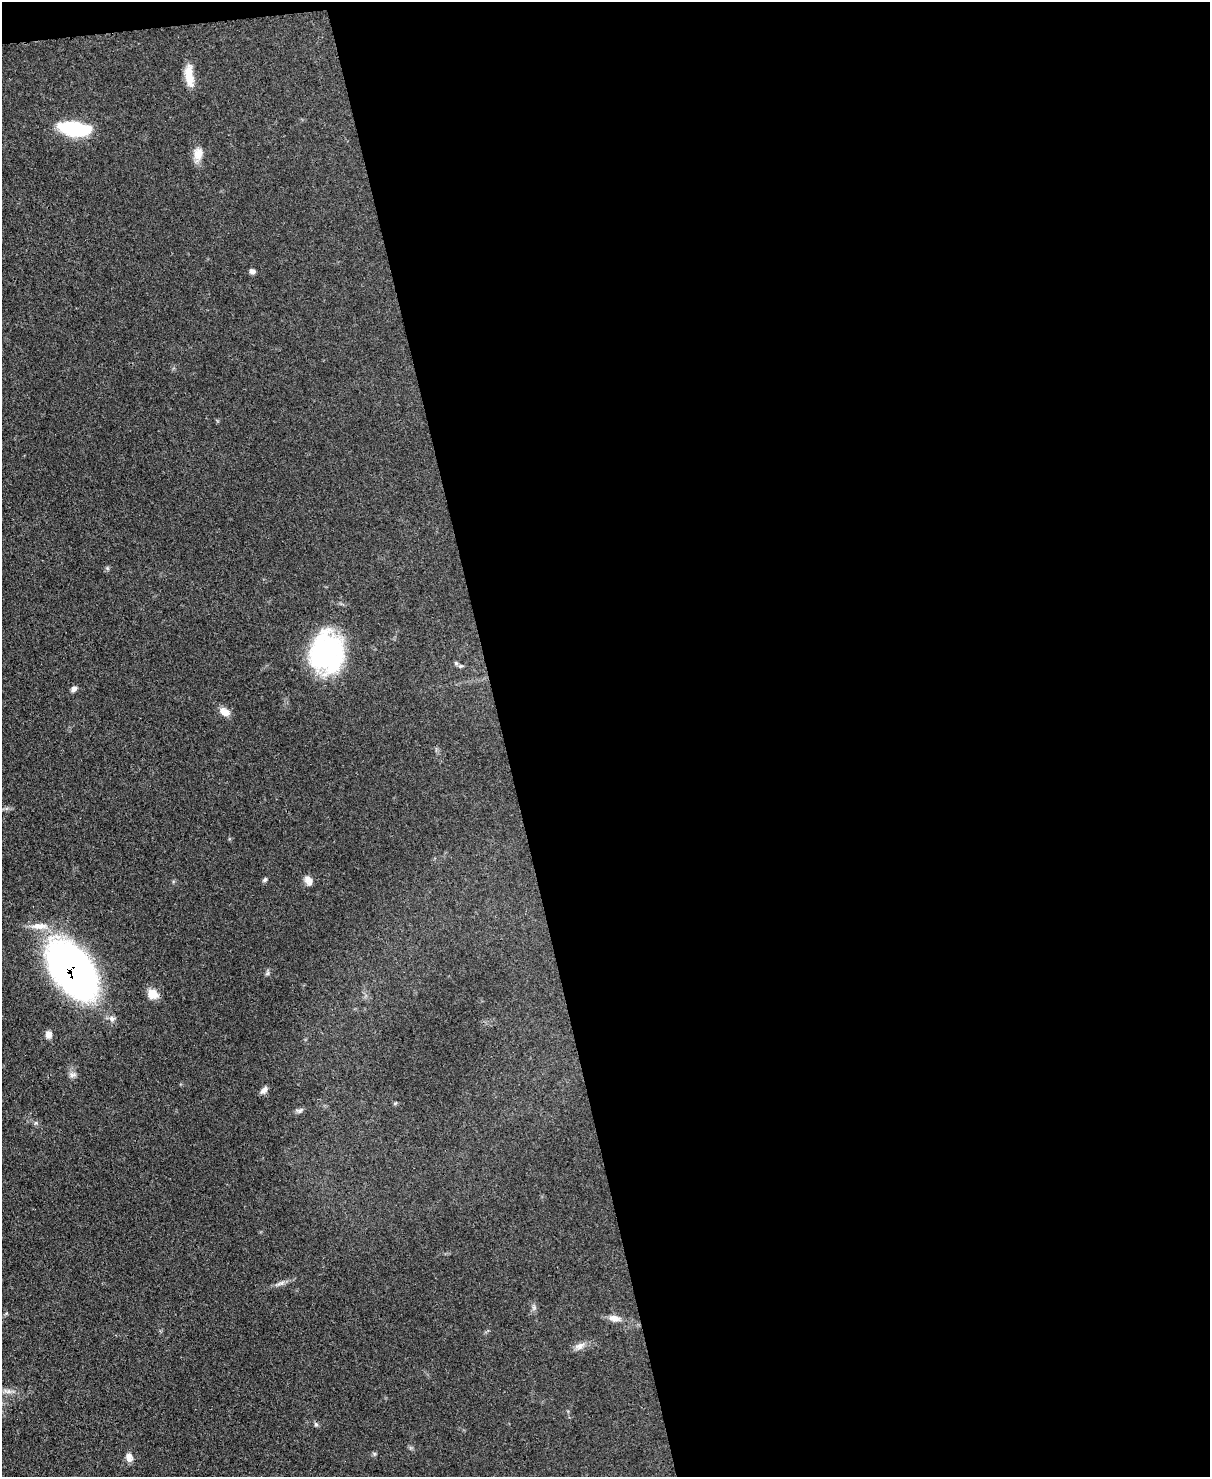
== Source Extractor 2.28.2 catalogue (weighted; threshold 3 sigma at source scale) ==
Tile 4 of 4 x 3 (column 4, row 1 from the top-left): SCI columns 3701-4908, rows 3166-4640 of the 4991 x 4970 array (HDU 1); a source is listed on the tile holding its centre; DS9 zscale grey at full resolution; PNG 1212 x 1479 px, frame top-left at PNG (2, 2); no overlay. Shown black and unused: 59% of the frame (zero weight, under 3 of 4 exposures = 9% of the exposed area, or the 3 px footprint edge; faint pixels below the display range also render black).
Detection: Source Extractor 2.28.2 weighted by HDU 2 'WHT'; one run over the whole footprint, this tile lists its part. Background 0.0551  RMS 0.004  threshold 0.0181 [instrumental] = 3 sigma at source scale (4.5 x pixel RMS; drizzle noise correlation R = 1.50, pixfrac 1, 0.05/0.05 arcsec/px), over >= 5 px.
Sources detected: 26; all 26 listed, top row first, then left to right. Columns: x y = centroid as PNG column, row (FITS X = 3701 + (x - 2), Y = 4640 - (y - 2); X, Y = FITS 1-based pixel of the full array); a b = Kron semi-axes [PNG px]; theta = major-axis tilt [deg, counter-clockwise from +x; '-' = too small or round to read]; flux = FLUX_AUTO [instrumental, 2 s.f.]
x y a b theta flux
189 76 27 9 -82 6.4
75 129 34 14 -8 24
198 154 19 11 82 4.1
252 271 7 6 - 1.3
326 652 41 33 85 56
461 666 6 5 - 0.76
74 688 7 5 63 1.6
225 712 13 8 -32 3.4
265 880 7 4 45 0.74
308 881 13 8 -55 2.4
39 926 26 9 1 5.2
72 970 49 26 -55 220
267 973 7 5 59 0.74
152 994 13 11 -32 4.4
112 1019 9 8 - 1.6
49 1034 9 7 89 2.1
73 1074 11 6 5 1.4
264 1090 10 6 47 1.7
299 1110 9 6 14 1
281 1283 15 4 22 1.5
534 1307 7 4 73 0.82
614 1318 15 8 -13 2.9
580 1346 14 8 30 2.4
7 1391 15 4 -15 2
316 1424 6 5 - 0.72
129 1457 10 8 -79 2.5
Overlapping masked pixels (flux is a lower limit): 1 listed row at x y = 72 970